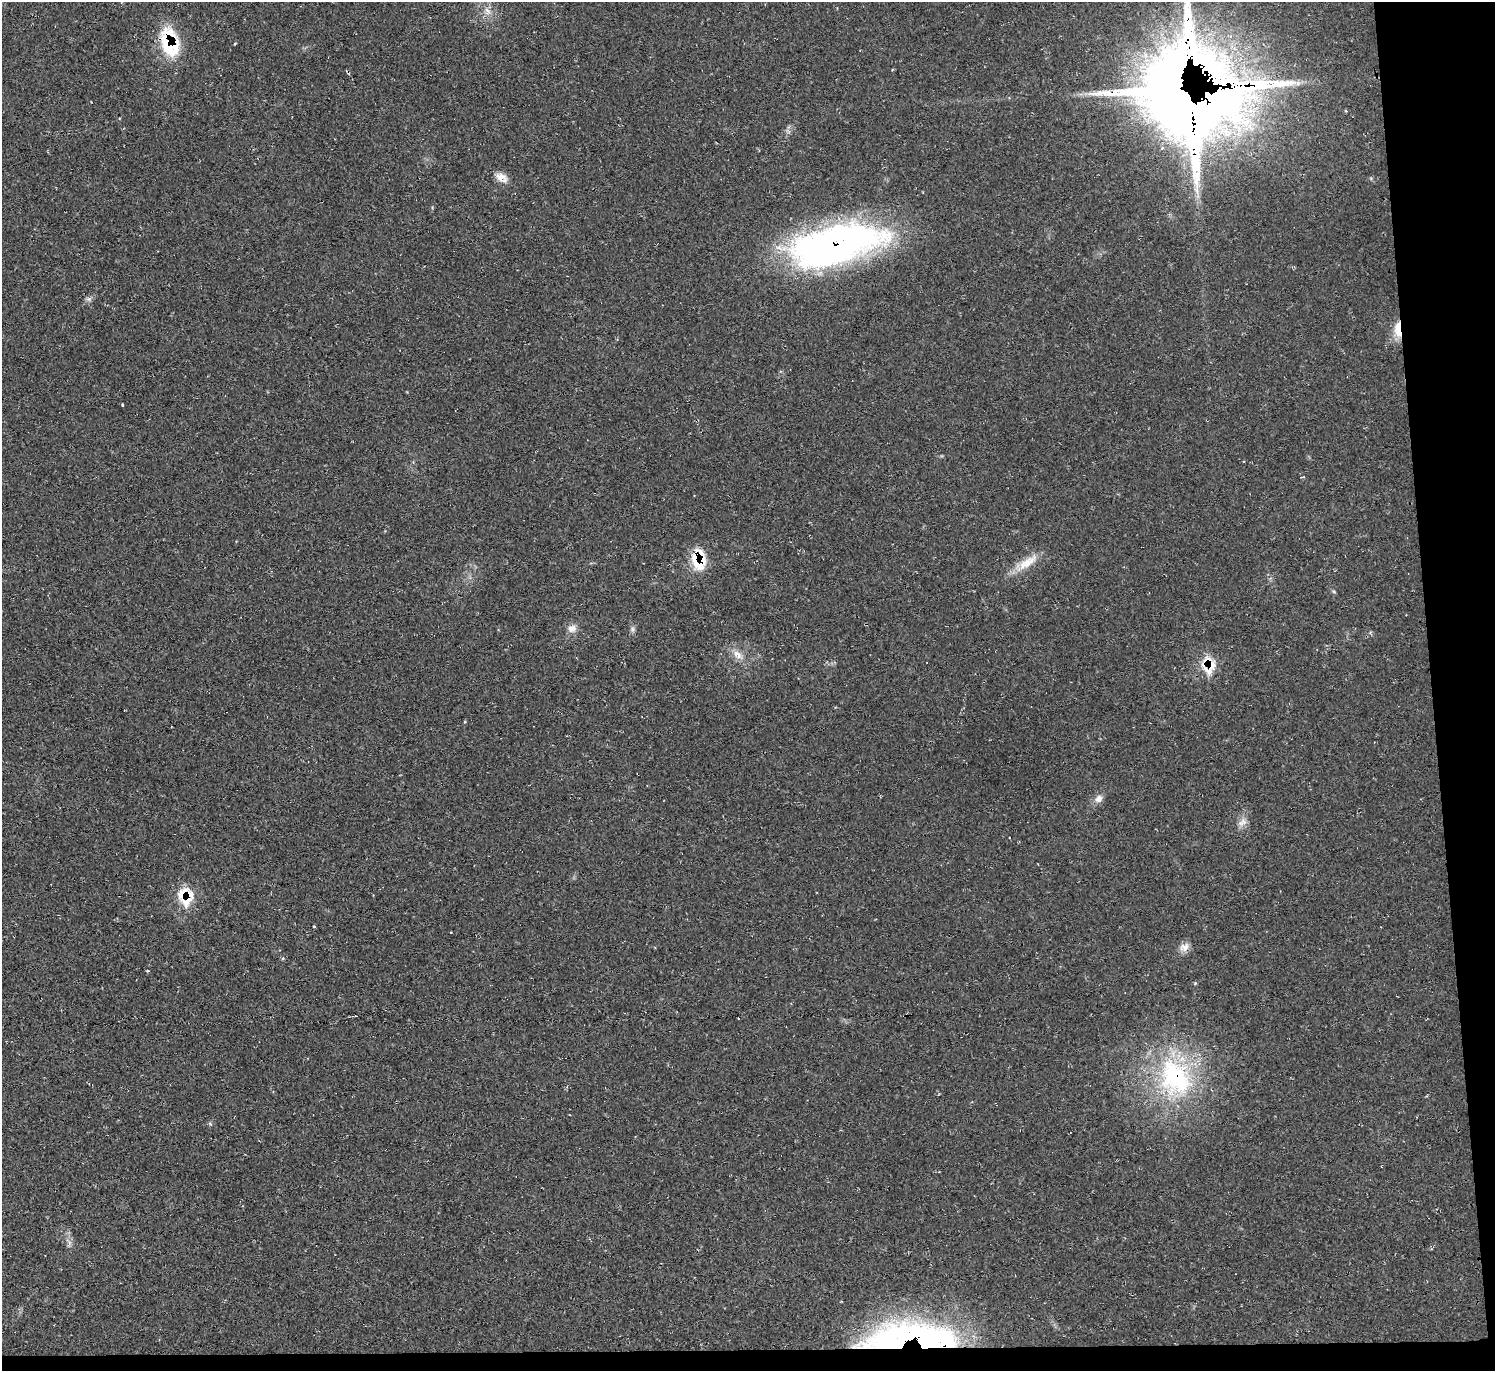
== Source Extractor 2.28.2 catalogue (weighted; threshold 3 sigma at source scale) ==
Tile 9 of 3 x 3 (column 3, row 3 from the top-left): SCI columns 2996-4488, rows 230-1598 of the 4488 x 4464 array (HDU 1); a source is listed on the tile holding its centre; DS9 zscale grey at full resolution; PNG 1497 x 1373 px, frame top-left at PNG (2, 2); no overlay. Shown black and unused: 6% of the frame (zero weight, under 2 of 3 exposures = <1% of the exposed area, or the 3 px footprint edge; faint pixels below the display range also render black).
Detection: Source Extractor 2.28.2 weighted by HDU 2 'WHT'; one run over the whole footprint, this tile lists its part. Background 0.0239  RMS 0.0062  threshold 0.0278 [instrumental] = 3 sigma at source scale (4.5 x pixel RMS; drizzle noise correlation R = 1.50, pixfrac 1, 0.05/0.05 arcsec/px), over >= 5 px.
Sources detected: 32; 1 inside a brighter object's white glare — not listed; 4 inside a brighter listed object's ellipse — not listed separately; the other 27 listed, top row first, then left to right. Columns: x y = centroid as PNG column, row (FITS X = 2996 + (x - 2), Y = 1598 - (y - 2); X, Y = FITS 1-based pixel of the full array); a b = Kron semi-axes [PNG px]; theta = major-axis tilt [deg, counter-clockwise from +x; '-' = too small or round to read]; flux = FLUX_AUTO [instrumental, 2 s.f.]
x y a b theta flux
487 11 13 7 -58 4.1
170 42 37 20 -75 37
1183 98 85 78 -48 1400
1346 111 4 3 - 0.52
500 177 14 11 -19 5.5
835 245 101 38 13 280
89 299 8 6 0 1.7
1398 329 22 8 -87 9.4
122 405 3 3 - 0.61
699 562 28 16 83 20
1027 563 38 11 33 13
1334 592 6 4 -20 0.81
572 628 12 9 15 4.3
632 629 6 6 - 1.5
738 655 18 9 -40 6.3
1209 662 23 18 -4 14
1099 799 12 10 42 3.8
1242 822 15 9 40 4.4
185 894 21 17 4 18
314 926 4 2 - 0.51
1184 947 15 10 31 4.8
148 971 4 3 - 0.57
1195 983 5 3 - 0.61
1175 1077 58 44 -64 98
210 1124 6 4 -45 0.87
69 1241 11 3 -36 1.2
900 1340 99 25 4 170
Overlapping masked pixels (flux is a lower limit): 9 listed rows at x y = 170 42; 1183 98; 835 245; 1398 329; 699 562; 1209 662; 185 894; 1175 1077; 900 1340
Isophote crosses this tile's border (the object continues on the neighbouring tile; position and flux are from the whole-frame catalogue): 1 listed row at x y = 1183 98